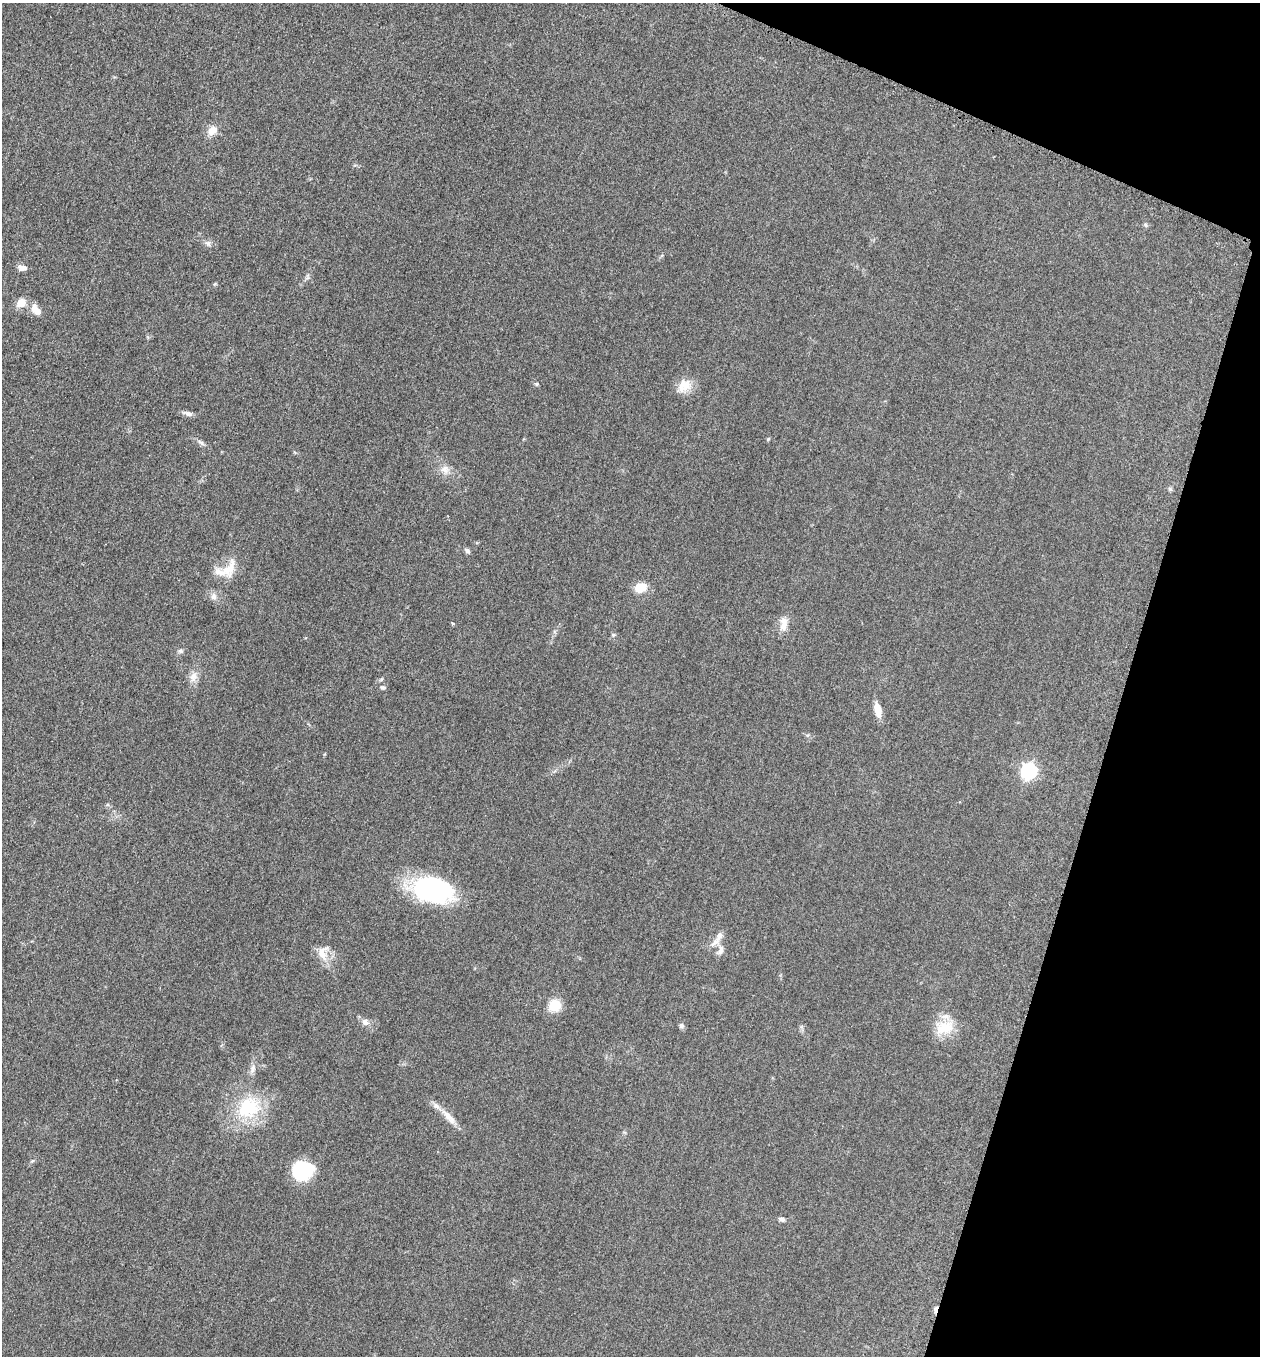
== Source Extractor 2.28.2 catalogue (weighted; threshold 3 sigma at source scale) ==
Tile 8 of 4 x 4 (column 4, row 2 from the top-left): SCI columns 3970-5227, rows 2723-4076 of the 5507 x 5462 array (HDU 1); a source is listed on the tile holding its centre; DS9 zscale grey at full resolution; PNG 1262 x 1358 px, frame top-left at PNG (2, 3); no overlay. Shown black and unused: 15% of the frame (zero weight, under 3 of 5 exposures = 3% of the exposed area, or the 3 px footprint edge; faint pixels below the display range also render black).
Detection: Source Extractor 2.28.2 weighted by HDU 2 'WHT'; one run over the whole footprint, this tile lists its part. Background 0.0608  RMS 0.0062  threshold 0.0278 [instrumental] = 3 sigma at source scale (4.5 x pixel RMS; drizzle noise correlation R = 1.50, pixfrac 1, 0.05/0.05 arcsec/px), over >= 5 px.
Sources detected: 43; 1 cosmic-ray / hot-pixel residue — not listed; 4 inside a brighter listed object's ellipse — not listed separately; the other 38 listed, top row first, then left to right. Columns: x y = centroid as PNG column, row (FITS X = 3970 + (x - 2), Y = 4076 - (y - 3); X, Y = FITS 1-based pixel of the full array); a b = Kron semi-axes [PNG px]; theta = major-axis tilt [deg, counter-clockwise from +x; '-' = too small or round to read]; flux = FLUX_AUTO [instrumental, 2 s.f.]
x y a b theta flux
212 131 14 11 49 6.2
1145 225 7 5 -49 1.1
208 243 9 7 -52 2.2
22 268 10 6 -6 3.8
215 284 5 4 - 0.77
21 303 12 10 36 6.5
35 310 16 10 -53 6.1
536 384 6 4 -20 0.87
684 386 20 16 30 9.2
188 413 15 6 -14 2.5
768 439 6 4 45 0.68
201 442 12 5 -35 2
445 469 12 12 - 4.9
467 551 8 6 -34 1.6
228 570 32 15 63 14
640 587 13 10 14 10
453 623 5 3 - 0.58
784 626 16 11 -87 5.9
613 635 5 5 - 0.91
180 651 7 7 - 1.6
193 677 14 10 75 5
381 679 6 5 - 0.89
382 687 7 5 0 1.1
878 710 15 7 -77 8.2
1029 771 7 6 - 170
433 890 46 27 -12 79
718 939 27 7 54 5.2
720 950 14 7 68 3.5
323 953 20 13 80 9.1
555 1006 11 10 - 15
365 1022 11 9 -28 3.5
681 1026 7 6 - 1.8
944 1027 28 19 11 16
253 1069 15 7 76 3.6
248 1108 33 28 30 39
449 1117 29 8 -47 7.4
302 1171 19 17 11 40
782 1219 8 5 -11 1.7